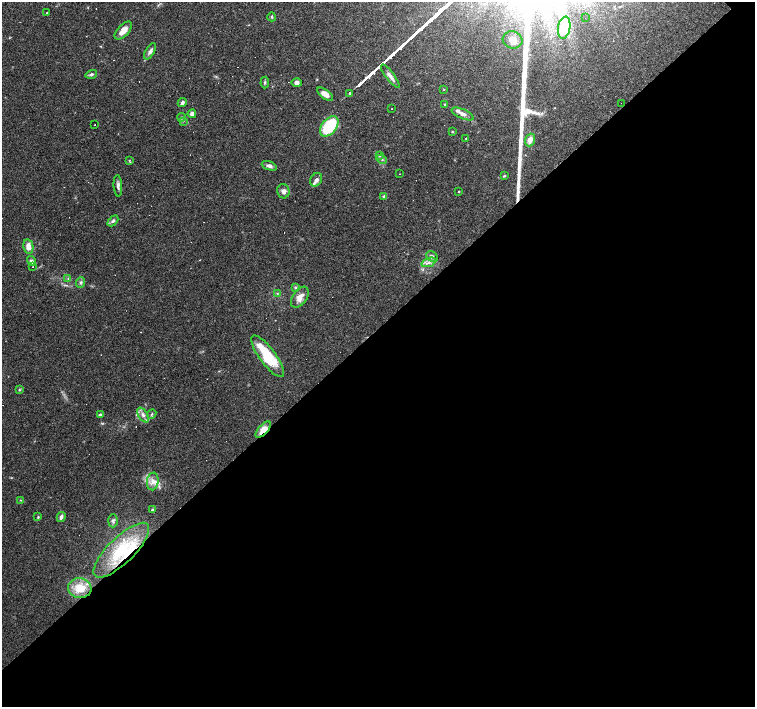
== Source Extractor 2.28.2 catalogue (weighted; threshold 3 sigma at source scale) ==
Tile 15 of 4 x 4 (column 3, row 4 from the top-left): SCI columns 3010-4514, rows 149-1557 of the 6018 x 6000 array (HDU 1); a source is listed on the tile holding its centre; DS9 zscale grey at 2 x 2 block average (1 PNG px = mean of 2 x 2 image px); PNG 757 x 709 px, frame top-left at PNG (2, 2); each listed source drawn as its Kron ellipse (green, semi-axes under 4 px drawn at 4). Shown black and unused: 54% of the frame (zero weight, under 3 of 4 exposures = <1% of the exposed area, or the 3 px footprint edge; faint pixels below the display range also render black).
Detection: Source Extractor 2.28.2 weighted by HDU 2 'WHT'; one run over the whole footprint, this tile lists its part. Background 0.105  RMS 0.0053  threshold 0.0237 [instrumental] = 3 sigma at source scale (4.5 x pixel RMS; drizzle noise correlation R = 1.50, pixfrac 1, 0.0396/0.0396 arcsec/px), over >= 5 px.
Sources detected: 97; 1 inside a brighter object's white glare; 27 cosmic-ray / hot-pixel residue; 1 long thin detection or spike segment (spike, bleed or trail) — neither listed nor drawn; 5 inside a brighter listed object's ellipse — not listed separately; the other 63 listed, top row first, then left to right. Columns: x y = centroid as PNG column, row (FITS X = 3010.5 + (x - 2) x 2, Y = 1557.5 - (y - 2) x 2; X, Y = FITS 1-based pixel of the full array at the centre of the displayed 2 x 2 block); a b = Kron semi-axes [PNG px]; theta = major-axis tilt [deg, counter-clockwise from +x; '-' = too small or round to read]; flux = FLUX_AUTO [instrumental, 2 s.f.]
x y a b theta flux
46 13 2 2 - 4.7
272 17 4 2 - 1.3
585 18 2 2 - 2.8
564 28 11 6 80 38
123 30 11 5 46 12
513 40 10 8 -15 8.3
150 51 9 4 58 5
91 74 6 4 16 3
390 76 14 3 -52 6.5
265 82 6 3 85 1.9
297 83 5 4 - 4.8
444 89 3 2 - 0.66
350 93 2 2 - 210
325 94 9 4 -37 8.6
182 103 5 4 - 3.5
621 103 2 2 - 0.85
445 104 3 2 - 0.98
392 108 2 2 - 0.9
192 114 4 4 - 5.8
463 114 12 4 -24 6
181 117 4 3 - 1.7
183 121 3 2 - 0.99
95 125 2 2 - 0.5
329 126 12 7 50 73
452 132 3 3 - 1.1
466 139 2 2 - 4
530 140 6 4 70 9.7
379 155 3 3 - 1.3
382 159 5 3 - 2.7
129 160 3 2 - 0.88
269 166 8 4 -20 5.1
400 174 2 2 - 1.2
504 176 3 3 - 1.2
316 180 7 5 58 4.3
118 186 10 4 -86 4.3
283 191 7 6 - 5.7
459 192 2 2 - 0.88
384 196 4 3 - 2.8
113 221 6 4 45 3.2
28 247 7 5 -78 10
432 256 6 5 - 3.9
31 261 5 4 - 3.5
429 262 7 4 21 4.3
33 267 2 2 - 0.61
68 279 3 2 - 1
81 282 5 4 - 2.8
296 288 4 3 - 1.7
277 293 3 3 - 0.97
300 297 12 7 56 11
268 356 25 8 -53 68
19 390 4 3 - 1.5
152 414 5 3 - 1.9
100 415 4 3 - 3.7
143 415 8 4 -58 5.7
263 430 10 4 48 16
153 481 9 6 80 7.7
21 500 3 2 - 0.76
152 510 3 2 - 2.2
38 517 3 3 - 1.1
61 517 5 3 - 4.5
113 521 6 5 - 3.1
121 550 37 13 45 58
80 588 11 10 - 23
Overlapping masked pixels (flux is a lower limit): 3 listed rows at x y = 263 430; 121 550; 80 588